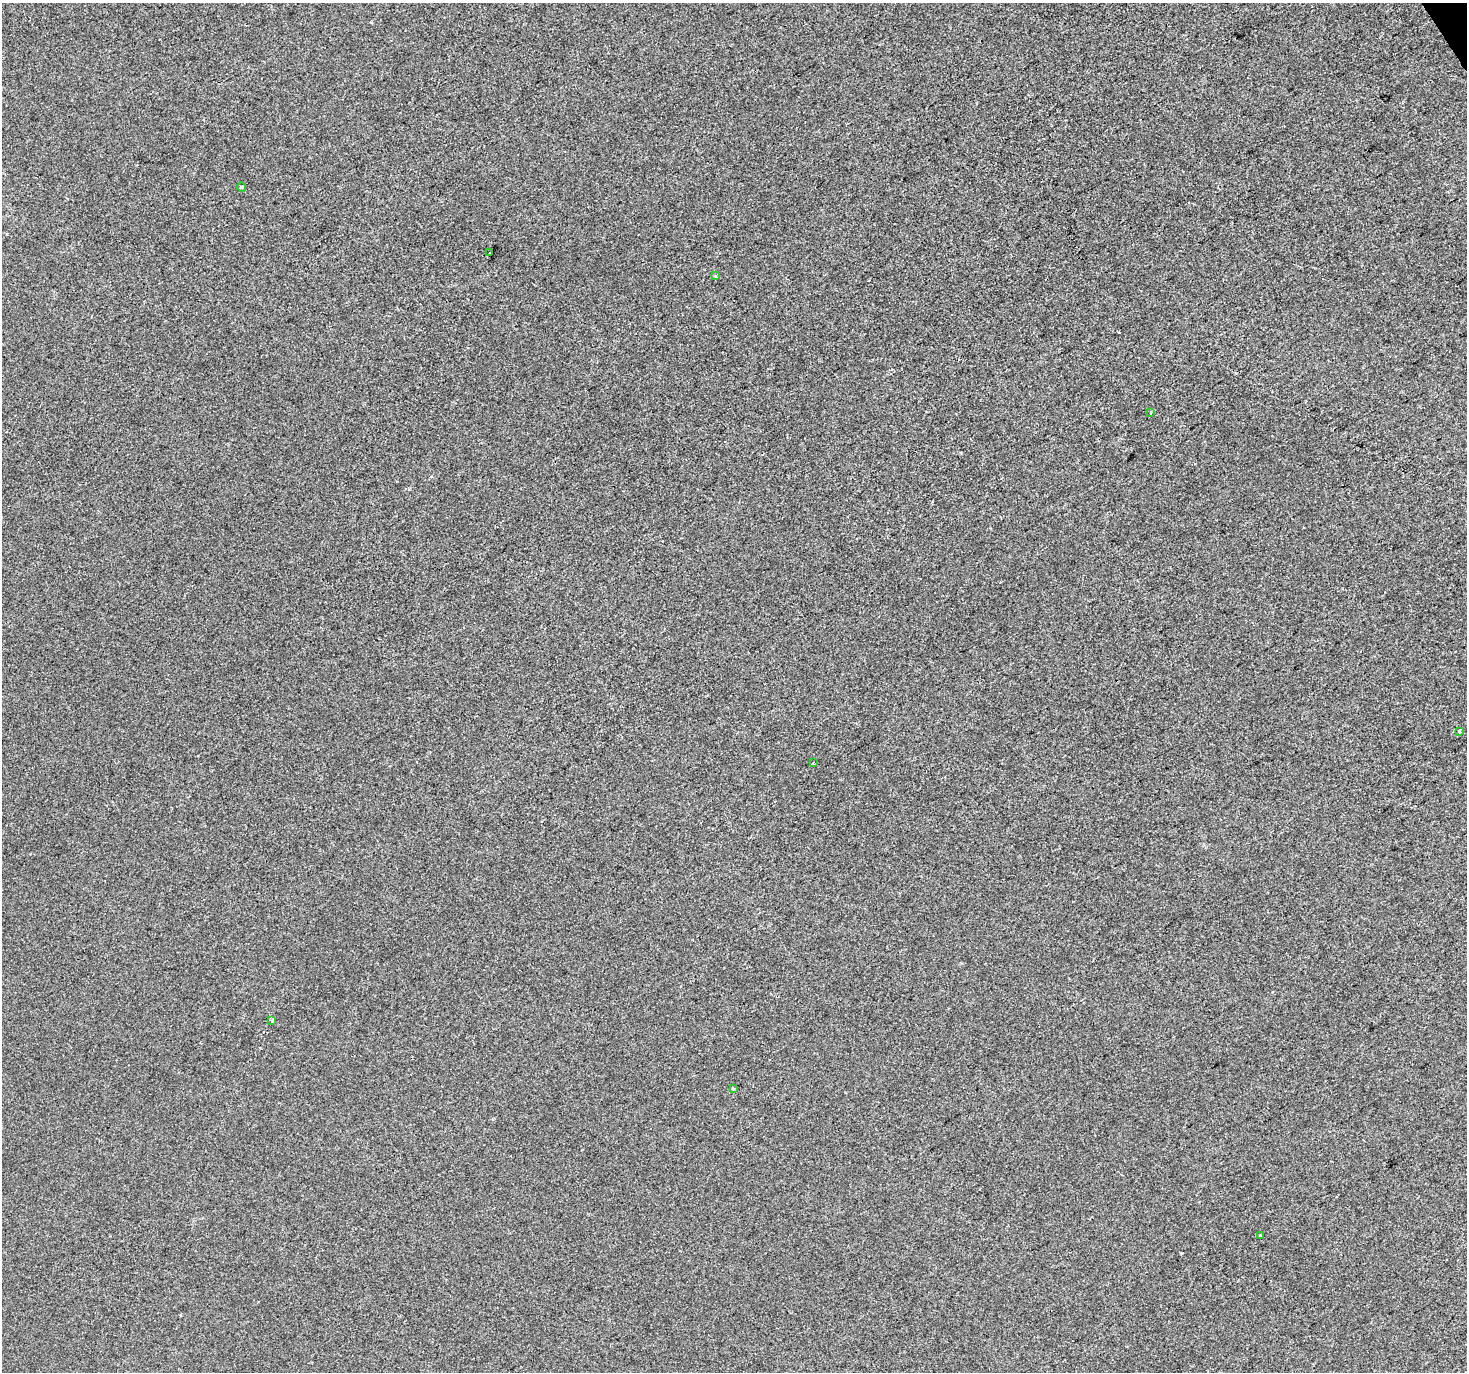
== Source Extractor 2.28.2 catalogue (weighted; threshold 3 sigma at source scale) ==
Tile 10 of 4 x 4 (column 2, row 3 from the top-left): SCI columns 1468-2932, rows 1545-2914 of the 5863 x 5767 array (HDU 1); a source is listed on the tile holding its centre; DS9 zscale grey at full resolution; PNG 1469 x 1374 px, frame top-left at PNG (2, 3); each listed source drawn as its Kron ellipse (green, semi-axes under 4 px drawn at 4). Shown black and unused: <1% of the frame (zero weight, under 2 of 3 exposures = <1% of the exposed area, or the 3 px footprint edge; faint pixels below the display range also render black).
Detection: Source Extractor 2.28.2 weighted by HDU 2 'WHT'; one run over the whole footprint, this tile lists its part. Background -6.70e-04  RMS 0.0055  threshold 0.0249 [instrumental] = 3 sigma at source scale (4.5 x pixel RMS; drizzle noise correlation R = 1.50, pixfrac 1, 0.0396/0.0396 arcsec/px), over >= 5 px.
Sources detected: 11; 2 cosmic-ray / hot-pixel residue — neither listed nor drawn; the other 9 listed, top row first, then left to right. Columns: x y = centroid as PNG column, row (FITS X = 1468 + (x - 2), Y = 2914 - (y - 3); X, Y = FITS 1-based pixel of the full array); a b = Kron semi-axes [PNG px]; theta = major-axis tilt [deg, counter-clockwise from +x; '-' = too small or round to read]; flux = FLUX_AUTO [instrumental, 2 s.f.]
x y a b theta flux
242 187 5 4 - 0.62
490 252 3 3 - 2.1
716 276 3 3 - 0.88
1151 413 4 3 - 0.72
1460 731 4 3 - 1.9
813 763 3 3 - 0.56
272 1020 3 3 - 2.9
733 1089 3 3 - 1.2
1260 1236 3 3 - 1.3